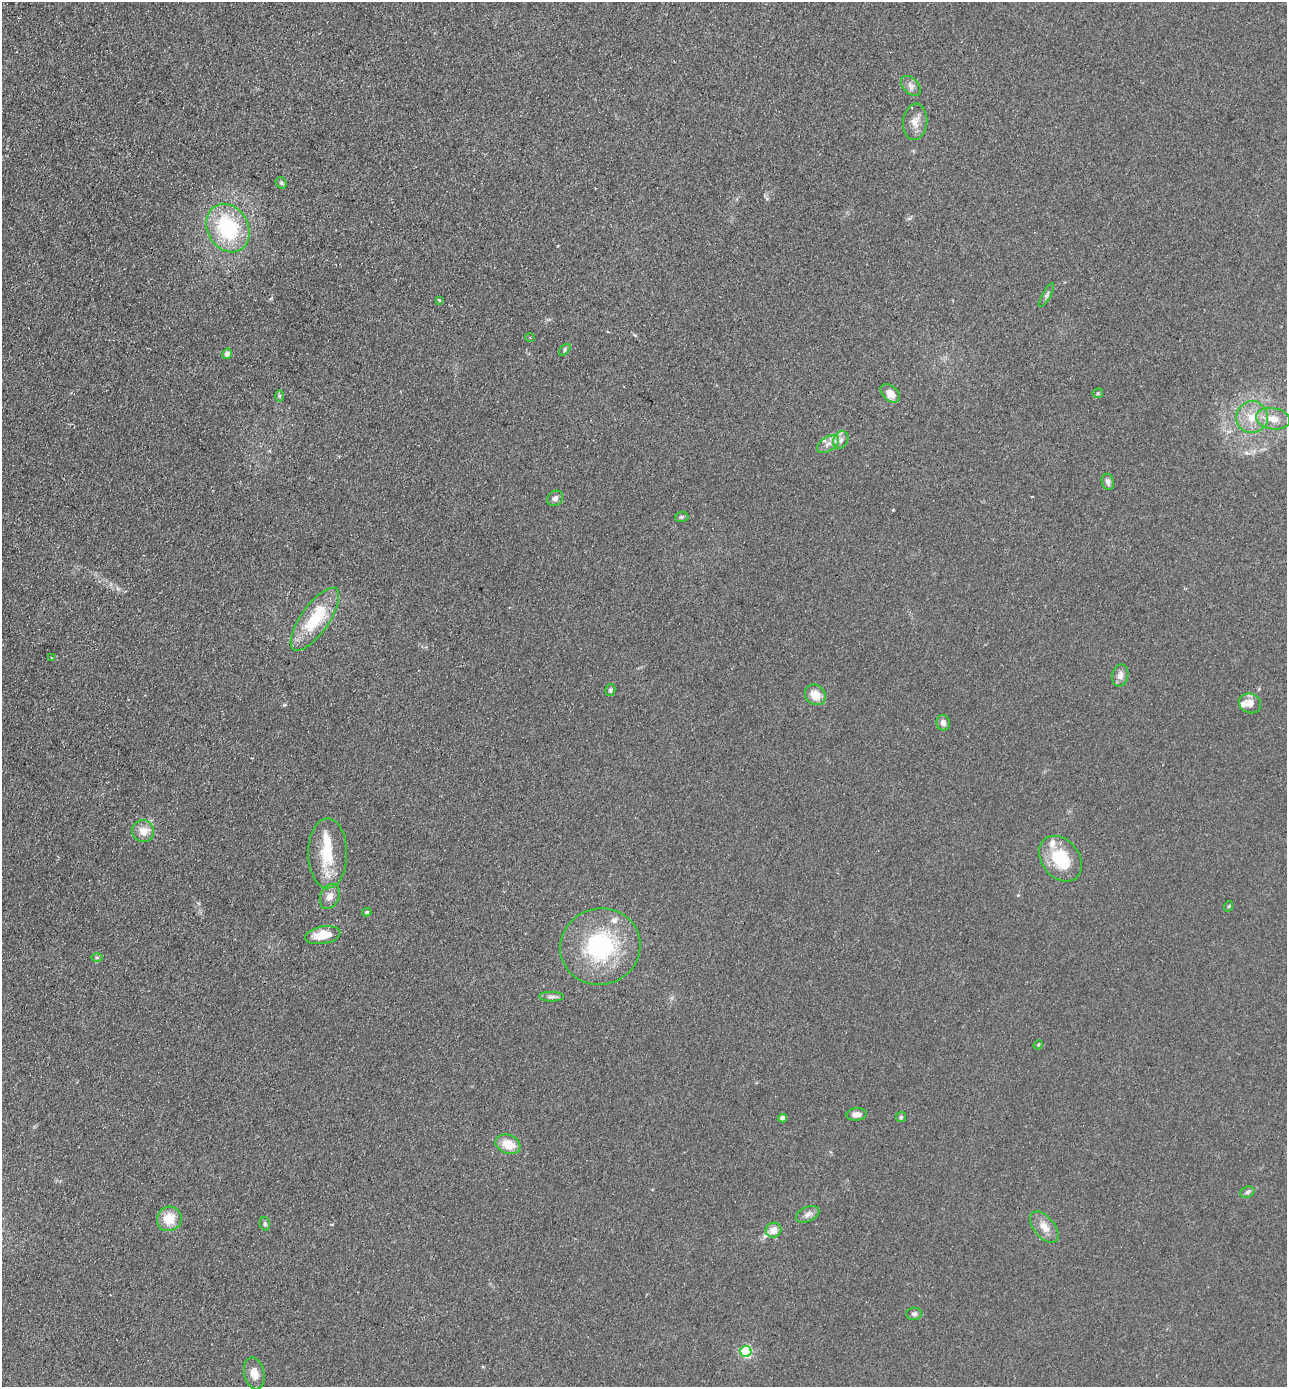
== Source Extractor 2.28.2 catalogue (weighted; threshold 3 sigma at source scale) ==
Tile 11 of 4 x 4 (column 3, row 3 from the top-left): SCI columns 2899-4183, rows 1412-2796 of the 5664 x 5594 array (HDU 1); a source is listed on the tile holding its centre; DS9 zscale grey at full resolution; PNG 1289 x 1389 px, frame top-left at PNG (2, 2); each listed source drawn as its Kron ellipse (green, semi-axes under 4 px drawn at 4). Shown black and unused: <1% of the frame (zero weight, under 2 of 3 exposures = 3% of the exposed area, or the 3 px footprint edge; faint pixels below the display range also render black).
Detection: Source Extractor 2.28.2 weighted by HDU 2 'WHT'; one run over the whole footprint, this tile lists its part. Background 0.142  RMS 0.011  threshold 0.0517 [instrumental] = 3 sigma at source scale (4.5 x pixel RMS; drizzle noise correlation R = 1.50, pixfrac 1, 0.05/0.05 arcsec/px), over >= 5 px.
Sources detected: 56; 6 inside a brighter listed object's ellipse — not listed separately; the other 50 listed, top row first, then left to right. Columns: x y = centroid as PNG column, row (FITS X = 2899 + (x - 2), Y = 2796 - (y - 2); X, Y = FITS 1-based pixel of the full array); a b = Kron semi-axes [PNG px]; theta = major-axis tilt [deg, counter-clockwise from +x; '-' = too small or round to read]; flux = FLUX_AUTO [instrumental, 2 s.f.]
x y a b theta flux
911 86 12 7 -46 5.5
915 122 18 12 83 11
281 183 6 5 - 1.9
228 228 25 20 -60 93
1047 295 13 4 61 2.8
439 300 3 3 - 3.1
530 338 5 3 - 1
565 350 7 4 45 1.8
227 354 5 5 - 4.6
890 393 11 7 -42 10
1098 393 5 5 - 1.4
280 396 6 4 89 1.3
1252 417 16 16 - 22
1273 419 17 10 -9 15
841 440 9 7 58 5
828 444 12 7 33 6.6
1108 482 8 6 -75 4.1
555 498 8 7 - 4.3
682 517 6 5 - 2.2
315 619 37 14 55 59
51 657 3 2 - 1.9
1120 675 11 8 79 6.4
610 690 6 5 - 2.2
815 695 11 9 -43 15
1250 703 11 9 -24 10
943 723 8 6 -80 4.6
143 831 11 10 - 12
328 853 35 19 90 44
1061 859 25 18 -51 49
330 897 13 9 65 8.4
1229 906 5 3 - 1.1
367 912 5 3 - 1.5
323 935 18 8 10 23
600 946 40 38 17 120
97 957 6 4 -1 1.4
552 997 12 4 -1 3.7
1038 1045 5 3 - 1.1
856 1114 10 6 4 7.1
901 1117 5 5 - 1.7
782 1118 4 4 - 7.6
508 1144 13 9 -21 21
1247 1192 7 5 20 2.8
808 1214 12 7 23 5.8
169 1219 12 12 - 22
265 1224 7 5 -76 2
1044 1227 18 10 -50 12
774 1230 8 7 - 11
914 1314 8 6 1 3.2
746 1352 5 5 - 110
254 1373 16 10 -77 12